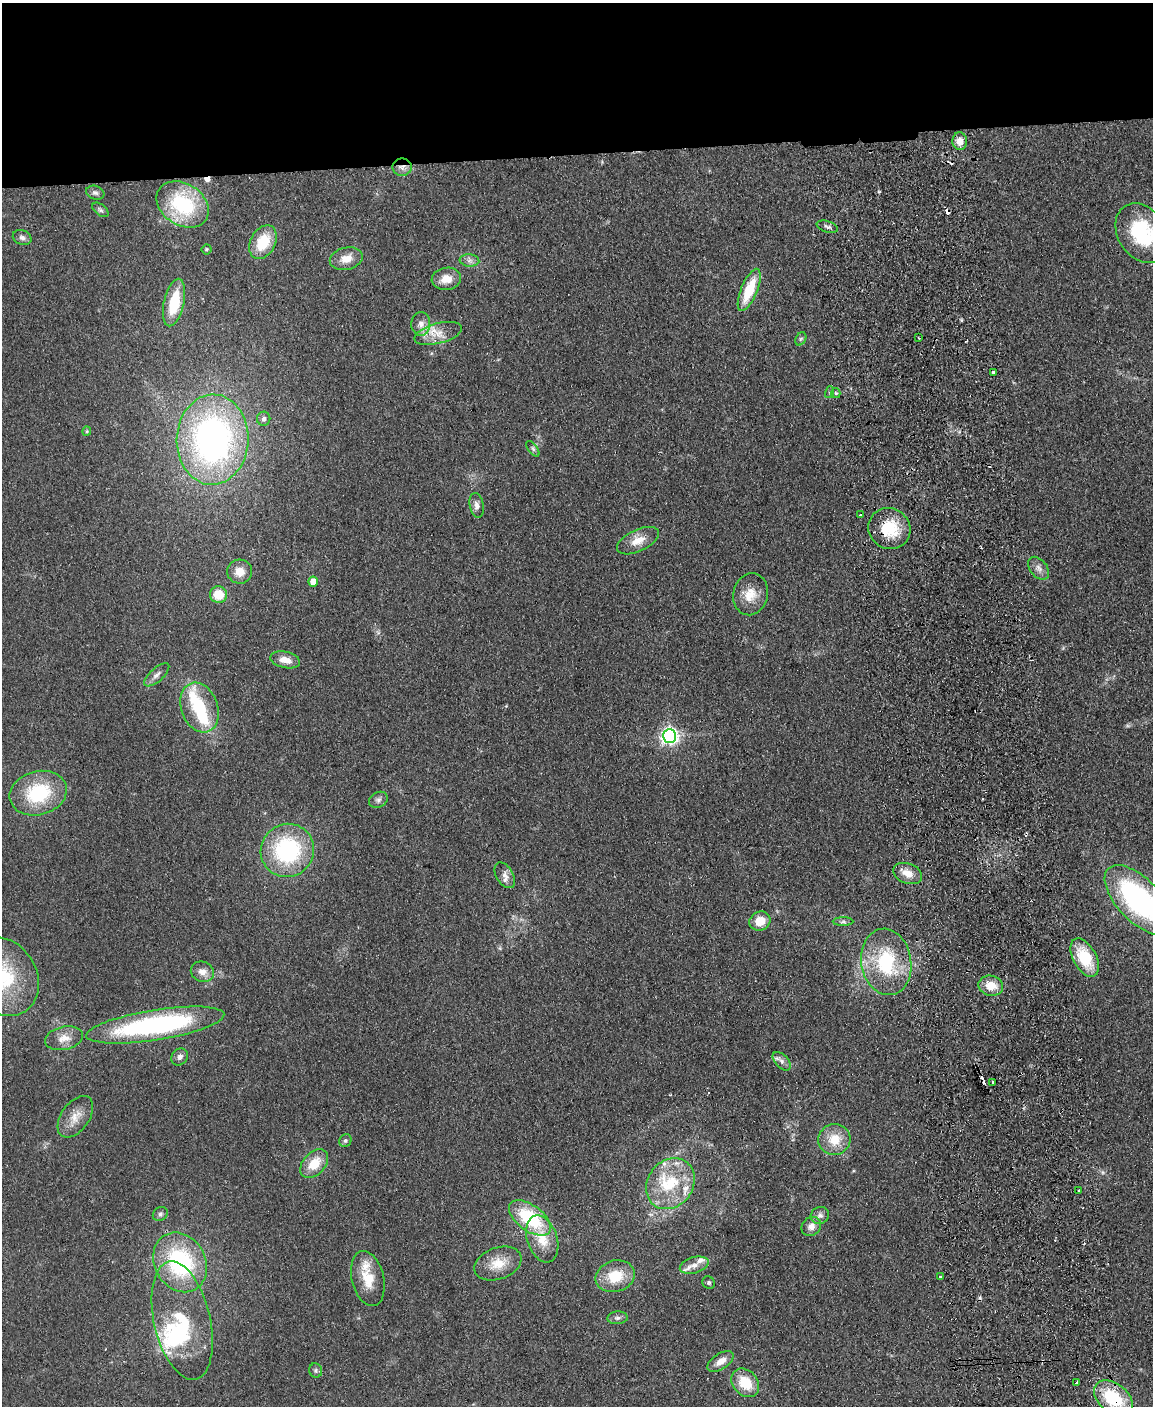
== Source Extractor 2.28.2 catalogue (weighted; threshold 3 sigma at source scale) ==
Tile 2 of 4 x 3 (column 2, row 1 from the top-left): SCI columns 1208-2358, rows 3054-4457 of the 4717 x 4598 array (HDU 1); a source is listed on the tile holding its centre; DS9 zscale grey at full resolution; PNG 1155 x 1408 px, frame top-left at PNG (2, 3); each listed source drawn as its Kron ellipse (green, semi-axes under 4 px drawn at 4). Shown black and unused: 11% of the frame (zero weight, under 2 of 3 exposures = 3% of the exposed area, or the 3 px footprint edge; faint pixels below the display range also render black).
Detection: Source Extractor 2.28.2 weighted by HDU 2 'WHT'; one run over the whole footprint, this tile lists its part. Background 0.0922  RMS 0.0091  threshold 0.0411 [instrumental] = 3 sigma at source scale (4.5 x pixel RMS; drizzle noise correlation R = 1.50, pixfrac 1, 0.05/0.05 arcsec/px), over >= 5 px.
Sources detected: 100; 3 inside a brighter object's white glare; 9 cosmic-ray / hot-pixel residue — neither listed nor drawn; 6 inside a brighter listed object's ellipse — not listed separately; the other 82 listed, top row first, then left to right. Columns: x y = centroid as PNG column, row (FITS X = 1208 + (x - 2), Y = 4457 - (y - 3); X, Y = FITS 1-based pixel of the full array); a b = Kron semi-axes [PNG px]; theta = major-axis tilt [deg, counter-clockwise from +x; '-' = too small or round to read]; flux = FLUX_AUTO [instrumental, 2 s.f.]
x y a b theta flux
960 141 9 7 -86 8
402 167 10 8 0 5.6
95 193 9 6 -18 2.8
183 204 28 20 -33 73
100 210 9 5 -38 2.2
827 227 11 5 -17 2.8
1142 233 32 24 -57 66
22 238 9 7 -23 3.1
263 242 18 12 63 28
206 249 5 5 - 1.2
346 259 16 11 13 11
469 260 10 6 -5 3.6
446 279 15 11 8 11
749 290 22 8 68 33
174 303 24 10 77 36
421 324 12 9 88 6.6
438 333 24 10 15 14
919 338 2 2 - 1.3
801 339 7 5 58 1.5
994 372 4 3 - 5.3
830 392 6 4 72 1.2
836 393 5 4 - 1.6
264 419 7 6 - 2.6
87 431 4 4 - 0.94
213 440 45 36 88 310
533 449 9 4 -54 2
477 505 12 7 -80 4.4
860 515 3 2 - 1.8
889 528 21 20 - 33
638 541 22 10 26 12
1039 568 13 8 -51 5.2
240 572 12 12 - 11
313 581 5 5 - 12
751 594 21 17 76 15
218 595 8 8 - 18
285 660 15 8 -12 9.1
157 675 16 6 42 4.6
199 707 26 18 -71 39
670 736 7 6 - 340
38 793 29 22 15 59
378 800 10 7 28 3.1
287 850 27 26 - 100
908 874 15 10 -21 10
505 875 14 8 -59 6.2
1139 900 44 21 -46 190
760 921 11 9 25 14
843 922 10 4 0 1.9
1085 957 21 11 -61 36
886 962 33 25 -80 68
202 972 12 10 -23 7
2 976 42 34 -56 68
991 986 12 10 -13 15
155 1025 70 15 9 170
64 1038 19 11 12 10
180 1057 9 7 55 3.9
782 1061 11 6 -47 4
993 1082 3 2 - 1.8
75 1117 23 14 54 13
834 1139 16 15 - 19
345 1141 6 6 - 2
314 1164 17 11 47 19
670 1184 27 22 52 44
1079 1191 3 3 - 2.1
160 1214 8 6 35 2.3
820 1215 9 8 - 3.7
530 1218 24 13 -36 61
811 1226 10 9 - 6.1
542 1239 24 15 -71 20
180 1262 31 25 -61 100
498 1264 24 15 20 19
694 1265 15 8 17 7.9
615 1276 20 15 17 27
940 1277 3 3 - 2.7
368 1278 28 16 -77 22
709 1283 6 6 - 1.6
618 1318 10 6 4 3
182 1321 60 28 -77 74
721 1361 15 8 34 8.4
316 1370 7 6 - 1.9
1077 1382 4 3 - 4.2
745 1383 16 12 -47 25
1113 1398 22 14 -38 50
Overlapping masked pixels (flux is a lower limit): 3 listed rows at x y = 402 167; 889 528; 1113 1398
Isophote crosses this tile's border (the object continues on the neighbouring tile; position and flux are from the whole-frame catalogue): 4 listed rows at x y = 1142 233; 38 793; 1139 900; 2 976